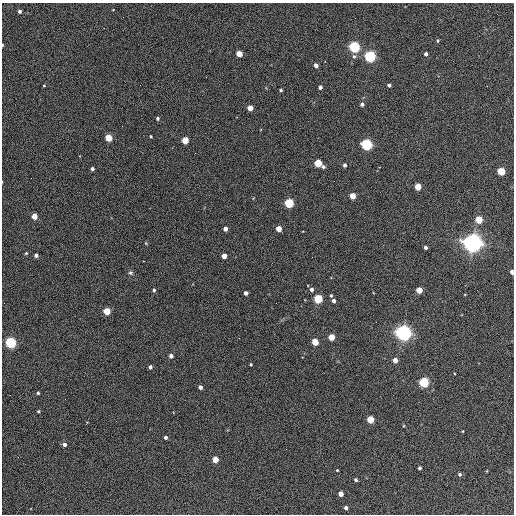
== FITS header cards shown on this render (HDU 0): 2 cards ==
NAXIS1  =                  512 / Axis length
NAXIS2  =                  512 / Axis length

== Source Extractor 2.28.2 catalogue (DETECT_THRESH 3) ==
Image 512 x 512 px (HDU 0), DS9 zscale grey, 1 PNG px = 1 image px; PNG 516 x 516 px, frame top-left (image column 1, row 512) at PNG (2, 3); no overlay
Background 360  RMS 21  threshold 62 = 3 sigma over >= 5 px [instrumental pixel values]
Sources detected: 76; all 76 listed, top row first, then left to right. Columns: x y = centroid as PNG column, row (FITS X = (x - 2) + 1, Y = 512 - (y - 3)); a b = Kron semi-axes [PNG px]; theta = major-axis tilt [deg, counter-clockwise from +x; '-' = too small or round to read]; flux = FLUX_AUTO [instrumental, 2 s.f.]
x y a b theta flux
20 11 4 3 - 2.9e+03
438 41 4 3 - 1.6e+03
2 45 3 2 - 1.6e+03
354 47 5 5 - 2.4e+05
239 54 4 4 - 2.6e+04
426 54 4 3 - 4.1e+03
354 56 5 5 - 2.8e+03
370 56 5 5 - 3.1e+05
316 65 4 4 - 6.6e+03
206 77 2 2 - 7.7e+02
389 85 4 3 - 3.5e+03
44 86 4 3 - 1.0e+03
487 86 2 2 - 9.3e+02
320 87 4 4 - 5.0e+03
281 90 3 3 - 2.0e+03
362 104 4 4 - 4.5e+03
250 108 4 4 - 1.7e+04
158 118 4 4 - 2.6e+03
151 136 3 2 - 1.4e+03
108 138 4 4 - 3.9e+04
185 140 5 4 - 3.3e+04
366 144 5 5 - 2.8e+05
318 163 4 4 - 5.4e+04
345 165 4 3 - 3.8e+03
323 167 5 4 - 3.2e+03
92 169 3 3 - 3.7e+03
501 171 4 4 - 6.3e+04
418 187 4 4 - 3.1e+04
352 196 4 4 - 2.3e+04
289 203 5 5 - 1.1e+05
34 216 4 4 - 1.8e+04
479 220 5 4 - 4.1e+04
225 229 4 4 - 8.2e+03
279 229 4 4 - 2.0e+04
473 243 7 6 - 1.3e+06
426 247 3 3 - 3.3e+03
26 253 3 3 - 1.6e+03
36 255 4 3 - 5.2e+03
224 256 4 4 - 1.3e+04
312 257 2 2 - 7.1e+02
144 261 2 2 - 8.7e+02
512 272 4 3 - 7.6e+03
130 273 6 6 - 2.6e+03
312 289 4 4 - 4.3e+03
154 290 4 3 - 2.6e+03
419 290 4 4 - 2.6e+04
246 293 4 4 - 5.4e+03
331 295 4 3 - 1.6e+03
318 299 5 5 - 9.4e+04
334 301 4 3 - 5.3e+03
276 303 2 2 - 6.9e+02
107 311 4 4 - 3.8e+04
403 333 6 6 - 8.5e+05
331 337 4 4 - 2.8e+04
10 342 5 5 - 2.3e+05
315 342 4 4 - 3.6e+04
171 356 4 4 - 5.1e+03
395 360 4 4 - 9.5e+03
251 364 3 3 - 1.6e+03
150 367 4 4 - 4.1e+03
424 382 5 5 - 1.6e+05
200 387 4 4 - 4.9e+03
38 393 3 3 - 1.9e+03
65 399 2 2 - 5.5e+02
38 411 3 3 - 1.6e+03
370 419 4 4 - 4.2e+04
463 431 3 2 - 1.0e+03
166 437 3 3 - 3.3e+03
64 445 5 4 - 3.9e+03
215 460 4 4 - 2.4e+04
420 468 3 3 - 2.7e+03
337 470 3 3 - 1.3e+03
460 474 4 4 - 3.1e+03
356 480 3 3 - 3.0e+03
341 494 4 4 - 1.2e+04
346 508 4 3 - 4.3e+03
At the frame edge (FLAGS 8, measured only in part): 2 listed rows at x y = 2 45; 512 272